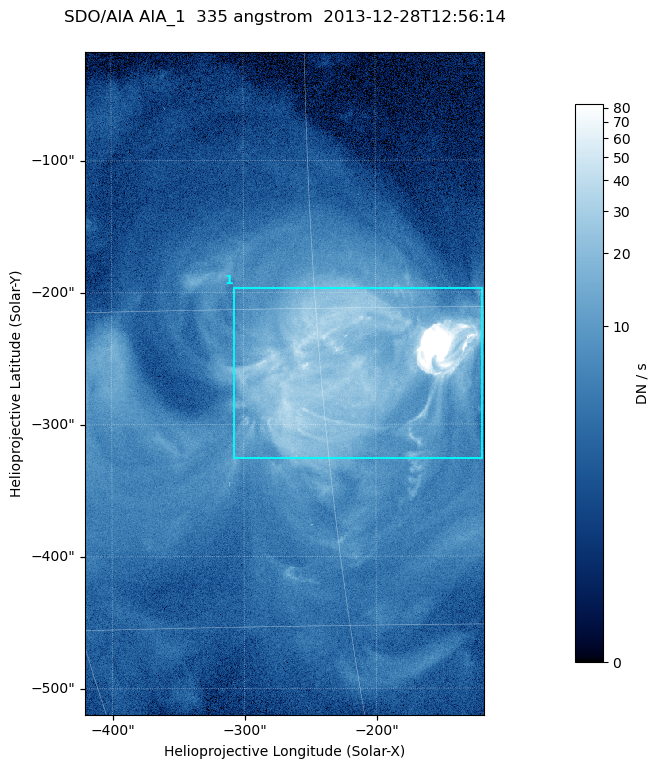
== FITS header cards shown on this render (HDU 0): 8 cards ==
TELESCOP= 'SDO/AIA '
INSTRUME= 'AIA_1   '
WAVELNTH=                  335
WAVEUNIT= 'angstrom'
DATE-OBS= '2013-12-28T12:56:14.62'
CTYPE1  = 'HPLN-TAN'
CTYPE2  = 'HPLT-TAN'
BUNIT   = 'DN / s  '

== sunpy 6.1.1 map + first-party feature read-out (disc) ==
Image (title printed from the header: SDO/AIA AIA_1  335 angstrom  2013-12-28T12:56:14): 503 x 835 px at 0.601 arcsec/px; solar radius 976 arcsec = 1624 px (partial field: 5.1% of the solar disc is inside the frame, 100% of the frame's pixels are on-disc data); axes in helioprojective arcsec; data unit DN / s (BUNIT, on the colour bar)
Orientation: roll -0.142 deg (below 1 deg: not rotated)
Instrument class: DISC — disc imager (sunpy class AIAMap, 335 A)
Bright regions (active regions / flare kernels): reference = the on-disc median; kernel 5 px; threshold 5 sigma = 17 DN / s over a disc level ~3.97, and >= 1.15x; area >= 420 px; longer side >= 6 px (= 3.6 arcsec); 1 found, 1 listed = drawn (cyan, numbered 1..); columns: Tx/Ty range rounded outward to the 2 arcsec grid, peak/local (2 s.f.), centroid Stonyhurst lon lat
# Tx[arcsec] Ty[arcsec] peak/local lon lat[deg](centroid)
1 -308..-118 -326..-196 239 -14 -17